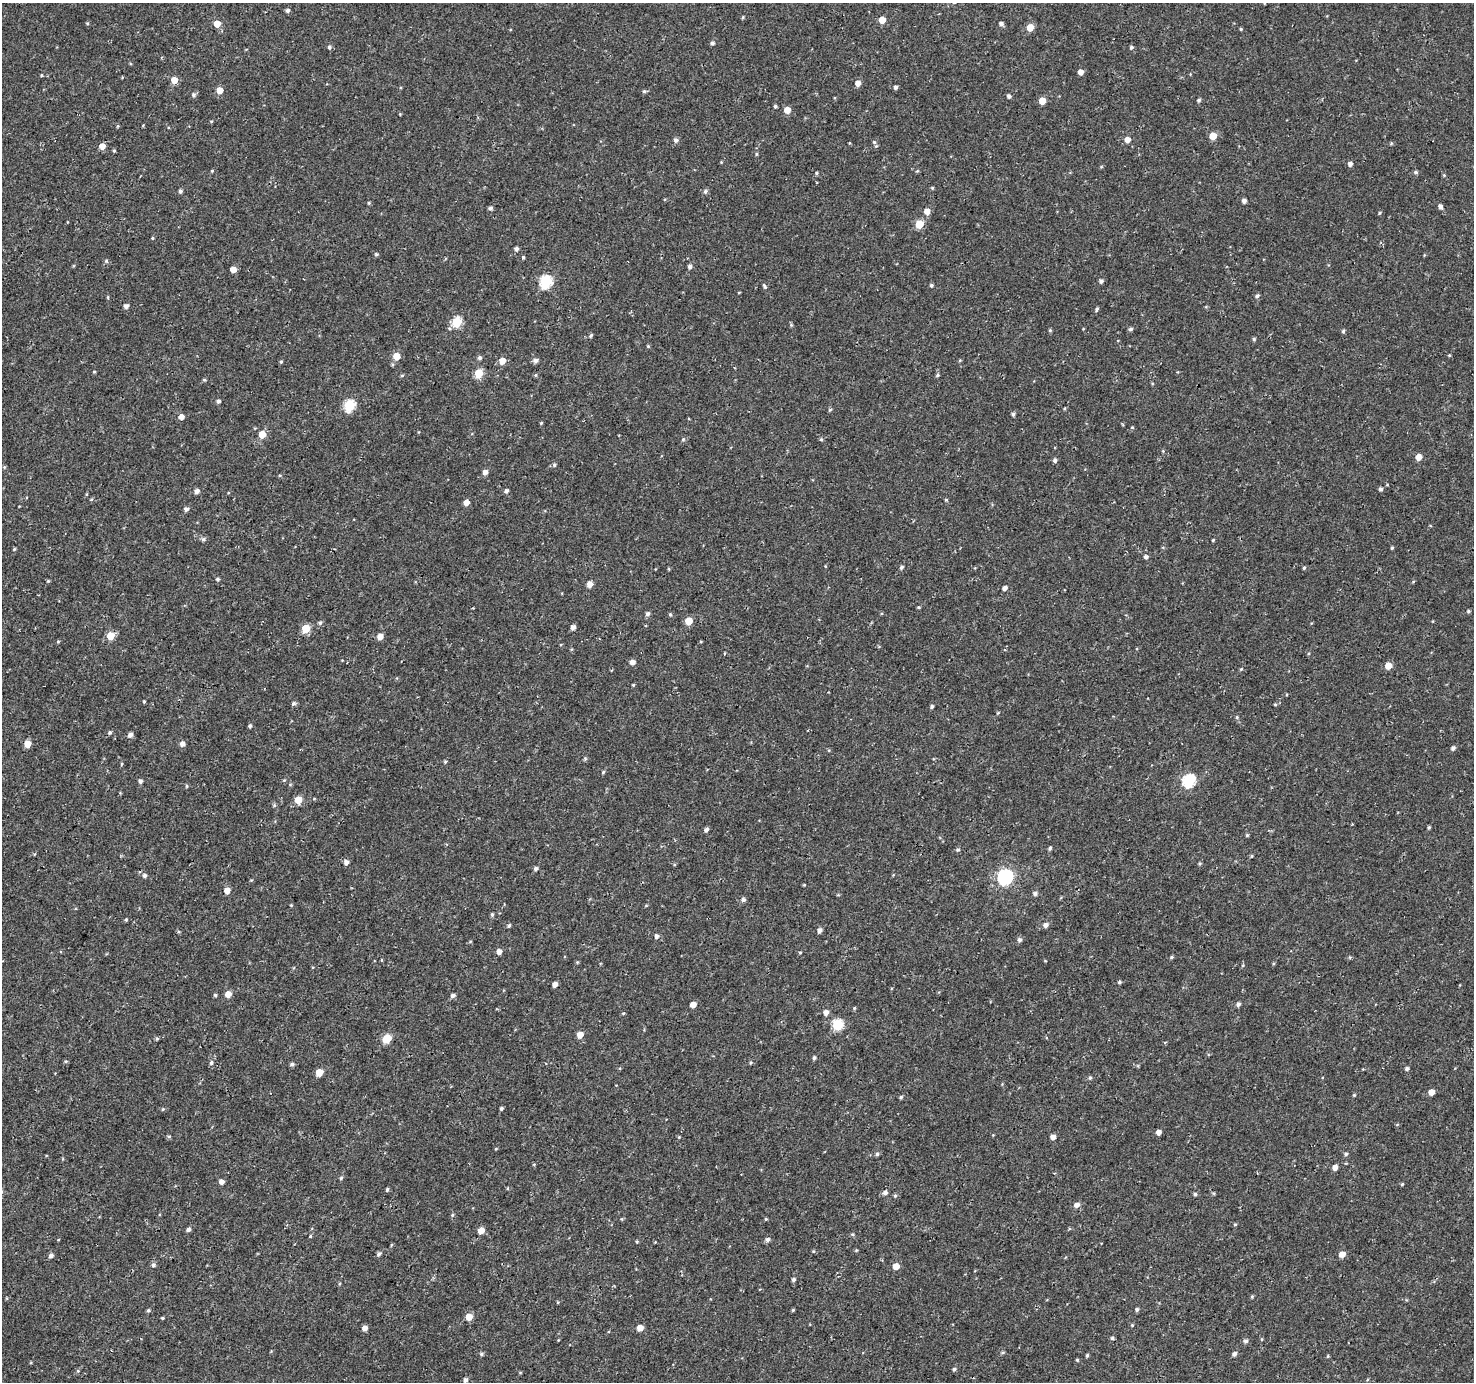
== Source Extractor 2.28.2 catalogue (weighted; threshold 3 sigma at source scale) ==
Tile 7 of 4 x 4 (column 3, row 2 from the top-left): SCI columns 2955-4426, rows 3017-4396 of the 5900 x 5964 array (HDU 1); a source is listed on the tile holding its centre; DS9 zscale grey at full resolution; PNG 1476 x 1384 px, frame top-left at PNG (2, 3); no overlay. Shown black and unused: <1% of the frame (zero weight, under 3 of 4 exposures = <1% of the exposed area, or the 3 px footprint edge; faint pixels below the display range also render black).
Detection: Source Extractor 2.28.2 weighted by HDU 2 'WHT'; one run over the whole footprint, this tile lists its part. Background 4.57e-04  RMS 0.0026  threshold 0.0118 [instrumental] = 3 sigma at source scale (4.5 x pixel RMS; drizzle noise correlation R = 1.50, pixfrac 1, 0.0396/0.0396 arcsec/px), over >= 5 px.
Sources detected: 254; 1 inside a brighter listed object's ellipse — not listed separately; the other 253 listed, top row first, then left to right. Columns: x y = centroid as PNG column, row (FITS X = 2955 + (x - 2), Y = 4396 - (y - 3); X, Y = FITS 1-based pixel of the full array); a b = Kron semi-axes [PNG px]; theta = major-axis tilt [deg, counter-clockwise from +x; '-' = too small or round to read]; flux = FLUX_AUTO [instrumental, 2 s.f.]
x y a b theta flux
287 10 4 4 - 0.62
743 17 5 3 - 0.27
882 20 5 5 - 3.3
87 23 4 3 - 0.24
1001 23 5 4 - 0.74
217 24 5 5 - 2.8
1030 27 5 5 - 3.8
1241 29 3 3 - 0.29
712 43 5 5 - 0.56
329 47 5 5 - 0.55
1131 47 5 4 - 0.47
1080 72 5 5 - 1.5
41 75 5 3 - 0.23
174 80 5 5 - 3
858 83 5 5 - 1.7
895 87 4 4 - 0.66
219 90 5 5 - 3.1
644 91 5 4 - 0.4
193 95 5 5 - 0.57
1009 96 5 5 - 0.6
1199 100 5 4 - 0.45
1042 101 5 5 - 3.3
775 106 3 3 - 0.41
787 110 5 5 - 2.7
211 121 4 3 - 0.2
1213 136 5 5 - 4.4
676 140 5 5 - 0.77
1127 140 5 5 - 1.9
874 142 5 5 - 0.37
102 146 5 5 - 2.2
114 151 4 3 - 0.32
756 154 5 3 - 0.28
1350 164 5 5 - 0.91
212 171 4 4 - 0.25
1416 172 5 4 - 0.49
816 173 4 4 - 0.32
1444 175 4 4 - 0.27
932 188 5 4 - 0.24
180 191 5 4 - 0.54
705 191 6 6 - 0.59
1244 201 4 4 - 0.93
369 203 5 3 - 0.26
1440 206 5 5 - 0.86
490 208 5 4 - 0.62
927 211 6 5 - 1.9
1379 213 4 3 - 0.29
919 224 5 5 - 6.9
152 238 4 3 - 0.24
516 249 5 4 - 0.67
376 254 5 4 - 0.34
523 257 4 3 - 0.36
106 261 5 5 - 0.39
690 266 5 5 - 0.71
233 269 5 4 - 2.4
1101 281 5 5 - 0.68
546 282 6 6 - 26
931 285 5 4 - 0.45
764 286 8 4 -58 0.5
1257 296 6 4 41 0.54
108 297 5 3 - 0.23
126 306 5 4 - 1
1097 309 6 3 69 0.4
457 322 5 5 - 14
1130 329 5 4 - 0.49
1050 330 5 4 - 0.33
1343 331 5 4 - 0.4
591 335 6 3 46 0.34
1254 339 5 4 - 0.35
648 346 4 4 - 0.27
1449 355 4 3 - 0.25
396 356 5 5 - 3.8
479 358 5 5 - 0.51
535 360 6 5 - 0.88
502 361 5 5 - 3
281 362 4 4 - 0.3
94 372 4 3 - 0.25
479 373 5 5 - 8.1
535 375 5 3 - 0.26
937 375 5 4 - 0.39
402 376 5 3 - 0.3
204 380 5 4 - 0.3
218 401 4 4 - 0.63
349 405 6 5 - 18
1065 408 4 3 - 0.25
830 410 5 4 - 0.35
1013 414 5 4 - 0.54
181 417 5 5 - 1.6
541 423 4 3 - 0.27
1132 427 4 3 - 0.25
262 434 5 5 - 3.8
683 439 5 5 - 0.32
1418 457 5 5 - 2.1
1055 460 5 4 - 0.63
554 465 5 4 - 0.39
485 472 5 4 - 1.4
1381 489 4 4 - 0.59
197 491 5 5 - 1.1
506 491 5 5 - 0.63
87 494 5 3 - 0.23
946 500 4 4 - 0.29
466 502 5 5 - 1.6
186 509 5 4 - 0.8
203 539 6 5 - 0.56
1213 540 3 3 - 0.27
1392 548 4 4 - 0.29
14 549 4 3 - 0.29
1146 557 5 5 - 0.58
825 566 4 3 - 0.19
901 567 5 4 - 0.45
1304 568 4 3 - 0.33
218 579 5 4 - 0.43
48 581 4 3 - 0.27
589 584 5 5 - 1.9
1004 588 5 4 - 1
919 607 4 3 - 0.27
1468 611 5 4 - 0.36
648 614 5 5 - 0.68
670 614 4 4 - 0.31
689 621 5 5 - 4.1
320 623 6 5 - 0.51
573 627 5 4 - 1.2
306 629 5 5 - 7.3
110 636 5 5 - 5.2
380 636 5 5 - 2
58 641 5 3 - 0.22
632 662 5 5 - 1.4
1388 666 5 5 - 3.4
1241 669 5 4 - 0.25
633 685 4 3 - 0.26
144 701 3 3 - 0.31
294 703 6 5 - 0.48
1275 704 5 3 - 0.26
932 706 4 4 - 0.49
1237 717 5 4 - 0.3
250 726 4 4 - 0.46
110 732 5 4 - 0.41
130 735 5 5 - 0.95
27 744 5 5 - 3.7
182 744 5 5 - 1.2
1453 748 5 5 - 0.72
585 758 5 4 - 0.36
445 762 4 4 - 0.32
122 764 5 3 - 0.26
603 772 5 4 - 0.29
284 780 5 4 - 0.27
1189 780 6 6 - 30
140 781 5 5 - 0.63
187 786 5 4 - 0.29
298 800 5 5 - 4
274 805 5 4 - 0.37
1429 827 4 3 - 0.37
706 830 5 4 - 0.81
1247 835 4 4 - 0.33
1050 848 5 4 - 0.45
958 850 5 5 - 0.45
346 862 5 5 - 1
1200 863 5 4 - 0.31
536 868 5 4 - 0.65
145 875 5 5 - 0.64
1005 877 7 7 - 57
804 885 5 3 - 0.23
227 891 5 5 - 2.5
1035 894 5 4 - 0.69
743 900 6 5 - 0.74
291 905 4 4 - 0.22
492 915 5 4 - 0.41
126 919 4 3 - 0.3
509 925 5 4 - 0.43
1045 925 5 5 - 1.1
819 930 5 5 - 0.93
656 936 5 4 - 0.77
1019 940 6 5 - 0.62
499 951 5 4 - 1.5
800 952 5 3 - 0.25
1171 957 5 4 - 0.38
1350 957 5 3 - 0.26
1119 982 4 3 - 0.42
555 985 5 4 - 1.1
228 994 5 5 - 2.6
215 995 4 4 - 0.36
453 995 5 4 - 0.78
1238 1004 5 5 - 0.71
693 1005 5 4 - 2
854 1008 4 4 - 0.28
826 1012 5 5 - 1.4
623 1013 4 3 - 0.23
837 1025 6 5 - 17
580 1035 5 4 - 3.1
157 1039 6 4 0 0.33
387 1039 6 5 - 6.6
814 1058 5 4 - 0.42
211 1063 6 5 - 0.59
750 1063 5 3 - 0.26
292 1064 5 4 - 0.61
1407 1069 5 4 - 0.57
319 1072 5 5 - 3.8
1090 1078 5 4 - 0.41
1431 1092 5 4 - 2.1
1354 1095 4 4 - 0.25
901 1097 5 4 - 0.38
501 1108 4 4 - 0.39
163 1109 5 3 - 0.28
1158 1132 4 4 - 1.4
169 1136 6 4 0 0.32
679 1137 4 4 - 0.22
1053 1137 4 4 - 1.4
877 1154 5 5 - 0.43
1346 1154 5 5 - 0.53
1335 1167 5 4 - 1.5
341 1178 5 4 - 0.38
221 1182 5 4 - 1.2
1402 1184 4 3 - 0.28
507 1188 5 3 - 0.23
387 1189 5 4 - 0.4
885 1193 6 5 - 0.8
1195 1194 5 4 - 0.43
895 1196 5 5 - 0.35
1077 1205 6 5 - 1.2
452 1215 4 3 - 0.31
766 1219 4 4 - 0.26
1235 1224 4 4 - 0.3
188 1229 5 4 - 0.74
481 1230 5 5 - 2.8
852 1234 5 3 - 0.3
310 1236 4 4 - 0.24
768 1239 6 5 - 0.7
856 1250 5 3 - 0.23
378 1254 5 5 - 0.57
1342 1254 5 5 - 2.3
51 1256 5 4 - 0.88
153 1265 6 5 - 0.55
896 1266 5 5 - 2.6
793 1279 5 4 - 0.54
1252 1297 5 4 - 0.28
1137 1309 4 4 - 0.51
148 1310 4 4 - 0.42
793 1310 5 4 - 0.27
469 1317 5 5 - 3.8
162 1318 4 3 - 0.3
1132 1325 4 4 - 0.27
365 1328 5 5 - 1.2
640 1328 5 5 - 2.3
1112 1338 4 4 - 0.43
1246 1341 5 5 - 0.6
1002 1352 5 4 - 0.34
481 1354 5 4 - 0.39
1234 1354 5 4 - 0.8
1087 1355 4 3 - 0.39
1328 1356 4 4 - 0.25
1077 1360 4 3 - 0.26
954 1369 5 4 - 0.45
78 1371 5 4 - 0.28
465 1380 5 4 - 0.76